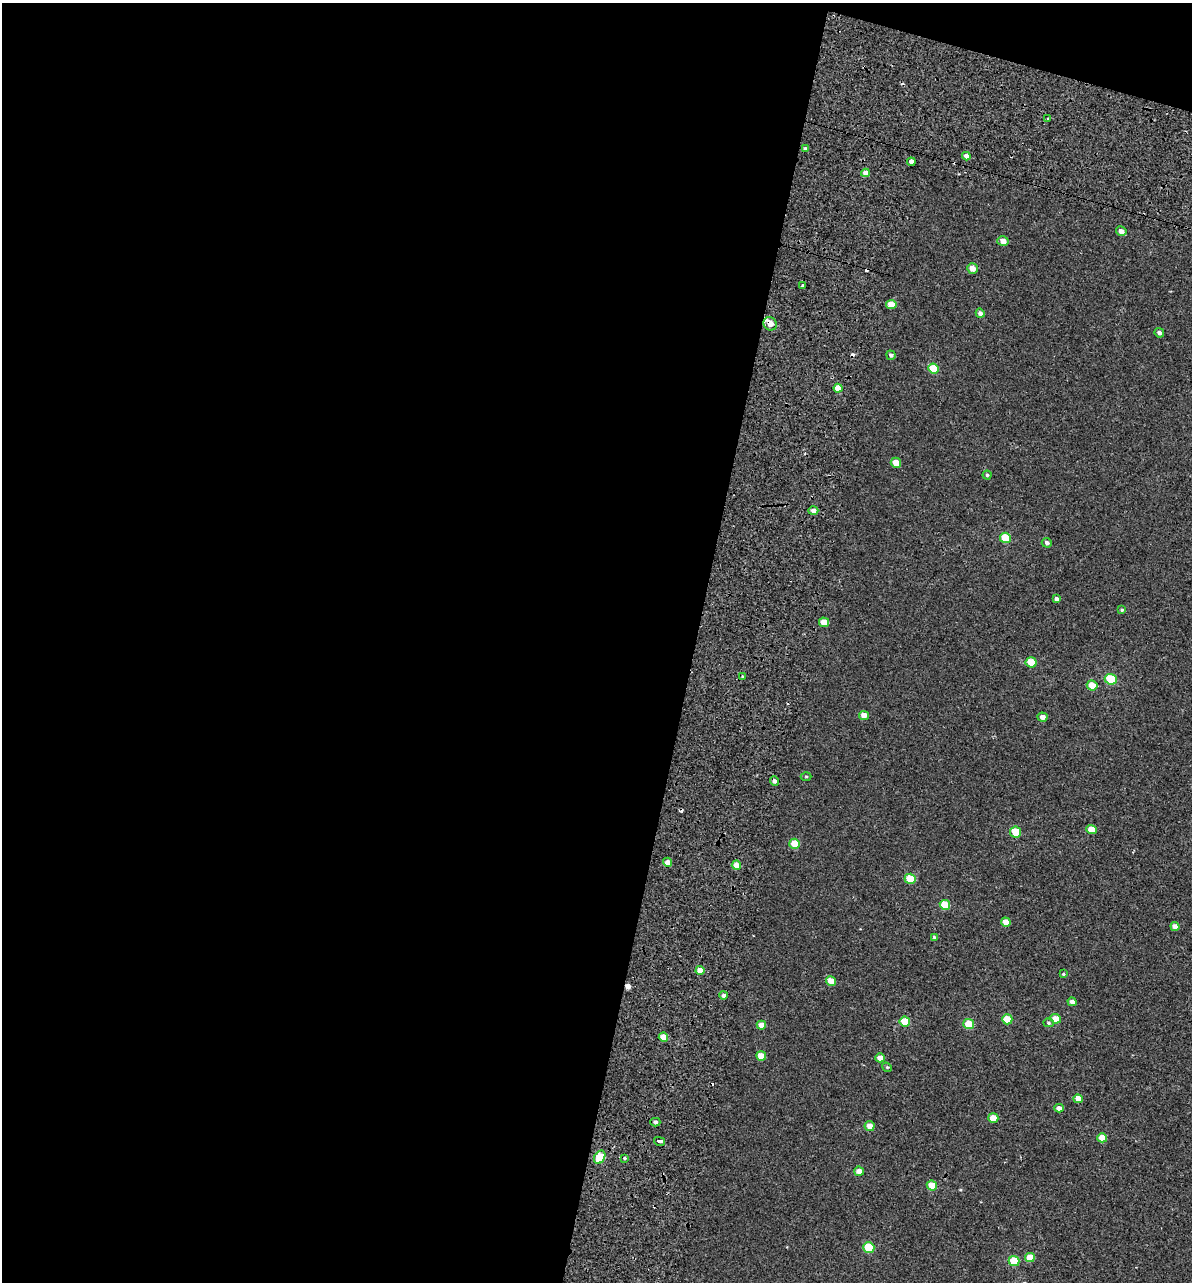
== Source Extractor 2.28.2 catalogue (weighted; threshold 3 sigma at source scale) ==
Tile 1 of 4 x 4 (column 1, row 1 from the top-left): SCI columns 400-1589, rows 4001-5280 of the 5614 x 5431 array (HDU 1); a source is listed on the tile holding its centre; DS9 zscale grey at full resolution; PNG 1194 x 1284 px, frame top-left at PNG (2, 3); each listed source drawn as its Kron ellipse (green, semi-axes under 4 px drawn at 4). Shown black and unused: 60% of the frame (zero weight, under 2 of 3 exposures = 11% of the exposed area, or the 3 px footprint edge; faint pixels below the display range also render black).
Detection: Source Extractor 2.28.2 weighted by HDU 2 'WHT'; one run over the whole footprint, this tile lists its part. Background -4.53e-05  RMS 0.0051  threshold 0.0228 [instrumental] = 3 sigma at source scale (4.5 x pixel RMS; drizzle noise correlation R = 1.50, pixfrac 1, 0.0396/0.0396 arcsec/px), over >= 5 px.
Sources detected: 78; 6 cosmic-ray / hot-pixel residue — neither listed nor drawn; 1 inside a brighter listed object's ellipse — not listed separately; the other 71 listed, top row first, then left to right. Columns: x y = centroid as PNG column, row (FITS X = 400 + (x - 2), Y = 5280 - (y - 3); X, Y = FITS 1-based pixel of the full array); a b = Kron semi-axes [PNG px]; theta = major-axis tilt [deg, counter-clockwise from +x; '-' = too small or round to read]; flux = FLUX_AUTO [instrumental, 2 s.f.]
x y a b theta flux
1048 119 3 2 - 1.9
805 149 4 4 - 1.6
966 156 4 4 - 2
911 162 4 4 - 21
865 173 4 4 - 2.8
1121 231 5 4 - 2.1
1003 241 5 5 - 3
972 268 5 5 - 3.4
803 286 3 3 - 2.8
891 304 5 4 - 5.8
980 313 5 4 - 1.7
770 324 7 6 - 5
1159 333 5 4 - 1.4
891 355 5 4 - 0.98
934 369 5 5 - 11
838 388 4 4 - 5.8
896 463 5 5 - 5.1
987 475 4 4 - 0.62
813 511 5 4 - 2.1
1005 538 5 5 - 14
1047 543 5 5 - 1.3
1057 599 4 4 - 1.8
1122 610 4 4 - 0.68
824 622 5 4 - 5.5
1031 662 5 5 - 9.4
743 676 3 3 - 1.1
1111 679 6 5 - 18
1092 685 5 5 - 7.1
864 715 5 4 - 3.9
1042 717 5 4 - 2.4
806 776 5 3 - 0.49
775 781 5 4 - 1.7
1091 829 5 4 - 5.9
1016 832 6 5 - 11
795 844 5 5 - 7.8
667 862 4 4 - 3.1
736 865 4 4 - 6.1
910 879 5 5 - 12
945 905 5 5 - 10
1006 922 5 4 - 4.3
1175 927 4 4 - 3
934 937 4 4 - 0.58
700 970 4 4 - 5.1
1063 974 4 3 - 0.6
831 981 5 4 - 5.4
724 995 4 4 - 1.5
1072 1002 4 4 - 2
1007 1019 5 5 - 11
1055 1019 5 4 - 4.5
905 1022 5 5 - 9.9
1049 1023 5 4 - 0.65
969 1024 5 5 - 11
761 1025 5 4 - 4.1
663 1037 4 4 - 6.1
761 1056 5 4 - 6.6
880 1058 5 4 - 3.2
887 1067 5 4 - 0.57
1078 1099 5 4 - 3.9
1059 1108 4 4 - 2.4
993 1118 5 5 - 7.2
655 1122 5 4 - 1
870 1126 5 5 - 4.1
1102 1138 5 4 - 7
659 1141 6 3 -15 12
600 1157 7 5 60 18
624 1158 3 3 - 0.57
859 1171 5 4 - 3.7
932 1185 5 5 - 7.9
869 1247 5 5 - 16
1030 1258 5 4 - 6.9
1014 1261 5 5 - 12
Overlapping masked pixels (flux is a lower limit): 1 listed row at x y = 770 324